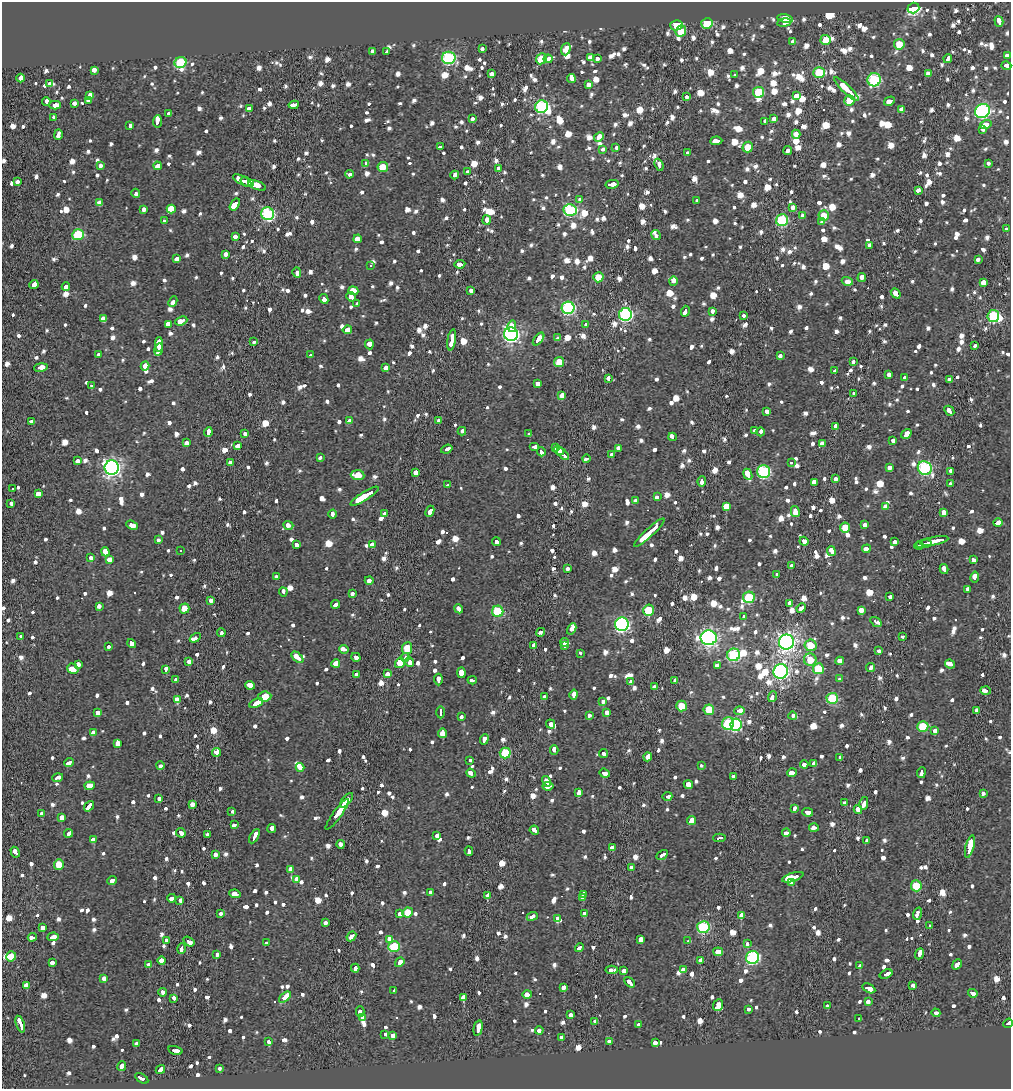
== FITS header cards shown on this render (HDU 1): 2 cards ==
NAXIS1  =                 1009
NAXIS2  =                 1087

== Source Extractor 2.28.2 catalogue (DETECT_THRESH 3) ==
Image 1009 x 1087 px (HDU 1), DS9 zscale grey, 1 PNG px = 1 image px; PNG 1013 x 1091 px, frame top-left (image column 1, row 1087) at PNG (2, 2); each listed source drawn as its Kron ellipse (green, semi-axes under 4 px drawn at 4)
Background 0.00283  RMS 0.012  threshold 0.035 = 3 sigma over >= 5 px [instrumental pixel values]
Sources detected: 1657; of the 1657, the 500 brightest by FLUX_AUTO listed and drawn (1157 fainter detections omitted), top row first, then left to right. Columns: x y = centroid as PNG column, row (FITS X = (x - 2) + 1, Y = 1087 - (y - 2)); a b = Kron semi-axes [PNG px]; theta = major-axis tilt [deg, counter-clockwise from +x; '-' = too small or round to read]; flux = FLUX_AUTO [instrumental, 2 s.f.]
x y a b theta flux
913 8 6 5 - 130
785 19 8 4 -12 16
999 21 5 3 - 23
784 23 7 4 9 21
707 24 6 5 - 33
676 25 6 5 - 14
681 31 6 5 - 18
826 40 5 5 - 14
793 42 4 3 - 19
899 44 5 5 - 16
482 49 3 3 - 17
566 49 6 4 70 59
373 52 4 3 - 16
387 52 4 3 - 14
1007 56 4 3 - 18
449 58 7 6 - 120
591 58 4 4 - 99
597 58 4 3 - 27
541 59 6 5 - 20
548 59 4 3 - 19
948 59 4 3 - 36
180 62 6 5 - 73
1006 66 5 4 - 17
94 70 4 3 - 40
819 73 6 5 - 42
491 74 3 3 - 37
929 74 4 3 - 28
734 75 3 3 - 14
21 78 4 3 - 68
571 79 4 3 - 110
874 80 6 6 - 91
50 84 4 3 - 83
588 84 4 3 - 23
846 89 16 3 -44 94
759 92 6 5 - 28
89 95 4 3 - 17
796 96 4 3 - 33
686 97 3 3 - 15
850 100 5 5 - 17
88 101 4 3 - 57
889 101 6 3 31 47
46 102 4 3 - 17
74 103 3 3 - 15
55 105 6 3 0 62
294 105 5 3 - 30
542 107 6 6 - 120
249 108 4 3 - 71
902 110 4 4 - 50
982 111 7 7 - 180
169 113 3 3 - 27
54 117 3 3 - 14
472 119 3 3 - 26
774 119 3 3 - 52
157 121 6 3 86 25
765 121 3 3 - 47
986 125 5 4 - 31
130 126 4 3 - 15
983 129 3 3 - 16
58 134 5 3 - 28
796 134 4 3 - 18
599 137 5 3 - 25
716 141 6 3 4 56
440 147 4 3 - 14
616 147 3 3 - 15
748 147 5 5 - 15
603 149 4 3 - 14
788 150 4 3 - 18
687 153 3 3 - 48
988 163 3 3 - 27
366 164 4 3 - 16
659 165 6 3 -66 24
100 166 3 3 - 22
158 166 4 3 - 51
383 167 5 5 - 14
499 169 4 3 - 59
467 172 4 3 - 17
349 174 4 3 - 17
455 175 4 3 - 25
242 180 10 3 -28 100
17 181 4 3 - 16
247 182 7 3 -22 120
612 184 6 3 11 29
257 185 9 4 -21 51
918 190 3 3 - 35
136 193 4 3 - 15
580 199 4 3 - 14
696 201 3 3 - 21
100 203 4 4 - 22
235 205 6 3 55 150
793 207 3 3 - 22
144 209 4 3 - 25
171 209 5 4 - 150
570 210 6 6 - 120
268 214 6 6 - 120
803 215 3 3 - 14
824 216 5 5 - 15
486 220 4 3 - 21
782 220 6 6 - 88
165 221 3 3 - 14
822 222 4 3 - 27
1006 229 4 3 - 22
78 235 6 5 - 56
656 235 5 3 - 19
235 236 4 3 - 21
358 239 4 3 - 140
869 245 3 3 - 33
226 254 3 3 - 28
177 259 4 3 - 21
978 260 4 3 - 16
460 264 5 3 - 31
371 265 3 3 - 19
297 272 5 3 - 21
598 277 5 5 - 16
862 278 4 3 - 21
673 281 5 4 - 16
847 281 5 4 - 19
983 282 3 3 - 210
34 284 5 3 - 88
66 287 4 3 - 18
471 290 3 3 - 18
353 291 5 3 - 110
896 293 5 3 - 46
351 297 5 4 - 25
324 299 5 3 - 49
173 302 5 3 - 20
357 304 3 3 - 21
568 308 6 6 - 130
685 311 5 3 - 36
712 311 4 3 - 27
625 314 6 6 - 150
743 315 3 3 - 81
993 316 6 6 - 83
103 319 4 4 - 94
181 321 6 3 23 52
168 324 4 3 - 89
586 324 4 3 - 17
512 326 6 4 75 37
347 330 5 4 - 79
511 334 7 6 - 280
558 338 4 3 - 19
538 339 7 3 50 56
452 340 11 3 79 60
254 342 3 3 - 14
369 344 5 3 - 39
159 345 7 3 89 210
975 346 3 3 - 16
159 350 6 4 79 150
99 355 4 3 - 17
310 355 3 3 - 14
780 356 3 3 - 25
854 361 4 3 - 14
559 362 5 5 - 15
145 366 4 4 - 36
41 367 7 3 11 33
386 368 4 3 - 48
835 371 3 3 - 21
889 375 4 3 - 18
905 378 4 3 - 19
608 379 4 3 - 17
949 379 4 4 - 14
538 384 3 3 - 30
91 385 3 3 - 16
854 394 3 3 - 20
562 395 4 3 - 29
766 411 3 3 - 57
949 411 5 3 - 19
439 420 3 3 - 14
31 421 3 3 - 15
349 421 3 3 - 44
836 426 4 3 - 47
755 430 4 3 - 20
462 431 4 3 - 19
208 432 4 3 - 45
761 432 4 3 - 15
245 434 3 3 - 15
529 434 3 3 - 19
906 434 5 3 - 74
672 437 4 3 - 45
893 440 4 3 - 44
187 443 4 3 - 17
823 443 4 3 - 77
238 445 4 3 - 58
535 447 5 3 - 29
556 448 4 3 - 24
618 448 4 3 - 15
447 449 6 3 19 24
559 451 5 3 - 39
541 452 4 3 - 31
563 454 7 3 -45 57
611 454 4 3 - 21
320 458 3 3 - 17
586 458 4 3 - 14
77 461 3 3 - 62
230 463 3 3 - 42
791 463 3 3 - 23
112 467 7 7 - 330
890 467 4 4 - 14
925 468 7 6 - 120
951 471 4 3 - 26
415 472 4 3 - 77
764 472 6 6 - 100
748 474 6 3 -67 110
358 475 7 5 -4 14
835 479 4 3 - 17
702 481 5 3 - 27
815 482 3 3 - 92
950 484 4 3 - 14
448 485 4 3 - 33
12 489 3 3 - 51
38 493 3 3 - 150
364 496 16 3 32 360
658 496 3 3 - 51
635 501 3 3 - 14
11 503 4 3 - 23
726 507 4 3 - 720
886 507 4 4 - 80
430 511 5 3 - 29
795 512 5 3 - 70
944 512 4 4 - 29
385 513 3 3 - 60
332 514 4 3 - 16
998 523 4 3 - 30
132 525 6 3 -23 32
288 525 5 3 - 19
864 525 4 3 - 15
845 527 5 5 - 15
649 533 20 3 42 110
158 540 3 3 - 19
804 541 4 3 - 59
934 541 14 3 11 82
496 542 4 3 - 17
894 542 4 3 - 21
296 544 4 3 - 23
924 544 8 3 8 66
372 545 4 3 - 70
919 545 4 3 - 34
866 549 4 3 - 54
181 551 3 3 - 15
831 551 5 3 - 48
105 552 4 3 - 37
91 558 3 3 - 15
109 559 4 3 - 49
973 560 4 3 - 19
792 566 4 3 - 17
567 568 3 3 - 14
944 569 5 3 - 17
777 574 3 3 - 23
277 576 4 3 - 19
975 577 5 4 - 34
369 580 4 3 - 17
968 590 4 3 - 25
283 592 4 3 - 14
353 594 3 3 - 16
749 597 6 5 - 46
890 597 4 3 - 18
211 600 4 3 - 14
789 603 4 3 - 31
336 604 4 3 - 16
99 606 4 3 - 25
184 608 5 5 - 16
801 608 5 3 - 20
459 609 4 3 - 24
648 610 6 5 - 29
861 610 4 4 - 30
498 611 6 5 - 51
744 616 4 3 - 31
876 622 6 3 -33 78
622 624 7 7 - 200
572 629 6 3 61 20
221 632 4 3 - 23
541 632 4 3 - 17
903 636 3 3 - 24
21 637 3 3 - 31
195 638 6 3 34 17
709 638 8 7 - 330
564 642 4 3 - 21
786 642 7 7 - 470
132 644 5 4 - 29
534 645 3 3 - 59
810 645 6 6 - 20
564 646 3 3 - 14
108 647 3 3 - 14
407 648 6 5 - 20
344 649 5 3 - 49
879 651 3 3 - 28
580 653 3 3 - 20
734 655 6 6 - 92
297 657 7 3 -42 34
356 657 5 3 - 24
405 658 4 3 - 14
810 660 6 6 - 14
189 661 3 3 - 30
840 661 4 3 - 32
410 662 4 3 - 25
336 663 4 3 - 55
400 663 5 5 - 15
950 664 5 3 - 19
78 665 3 3 - 82
717 666 3 3 - 81
871 667 5 3 - 14
73 669 6 5 - 59
818 669 5 5 - 29
166 670 4 3 - 25
781 671 7 7 - 260
461 673 5 4 - 47
356 674 4 3 - 19
387 674 3 3 - 79
840 678 3 3 - 17
176 680 3 3 - 18
438 680 6 3 -88 23
472 680 4 3 - 14
675 680 4 3 - 14
631 681 4 3 - 41
250 685 5 4 - 43
654 687 4 3 - 21
985 691 5 3 - 27
574 695 5 3 - 26
264 697 7 5 7 20
544 697 4 3 - 34
772 697 5 3 - 22
832 698 6 5 - 47
177 700 4 4 - 110
603 701 3 3 - 15
256 703 7 3 27 83
681 706 5 5 - 16
709 710 5 5 - 25
976 710 3 3 - 22
739 711 5 3 - 32
97 712 4 3 - 22
440 712 6 3 90 25
607 712 4 4 - 21
589 715 3 3 - 15
793 716 4 4 - 15
461 717 3 3 - 15
728 723 6 6 - 60
551 724 5 3 - 27
736 725 6 6 - 85
923 726 6 5 - 25
935 731 3 3 - 38
93 732 3 3 - 71
442 733 5 3 - 77
484 739 5 3 - 21
118 743 4 3 - 43
554 750 5 4 - 30
216 752 4 4 - 20
505 753 5 5 - 37
603 753 4 3 - 14
648 757 4 3 - 53
840 758 4 3 - 41
470 760 3 3 - 27
69 762 5 3 - 46
804 764 4 3 - 25
814 764 4 3 - 62
701 765 3 3 - 15
160 766 4 3 - 24
300 767 4 4 - 21
471 773 5 3 - 21
604 773 5 3 - 24
792 773 5 3 - 76
921 773 5 3 - 21
58 777 5 3 - 21
733 777 4 3 - 24
546 781 5 3 - 20
688 784 4 3 - 93
90 786 5 3 - 43
548 786 5 3 - 34
579 793 4 4 - 38
983 793 3 3 - 18
667 796 5 3 - 22
159 798 3 3 - 19
347 800 9 3 50 41
844 803 4 3 - 32
864 803 6 3 78 25
192 804 3 3 - 42
89 806 5 3 - 50
794 809 4 3 - 15
858 810 4 3 - 32
232 811 4 3 - 22
808 812 5 3 - 27
42 814 3 3 - 20
337 814 19 3 54 97
62 818 4 3 - 120
692 820 4 3 - 63
234 825 4 3 - 15
814 828 5 3 - 16
272 829 4 3 - 25
534 830 5 3 - 20
69 833 4 3 - 49
181 833 5 3 - 25
786 833 4 3 - 16
207 834 3 3 - 67
254 836 8 3 60 38
437 836 4 3 - 60
720 838 6 3 4 43
93 840 4 4 - 86
867 840 3 3 - 21
340 844 4 3 - 17
970 846 11 3 75 190
612 847 3 3 - 21
469 851 5 3 - 17
15 852 5 3 - 24
215 854 4 3 - 43
662 855 6 3 30 69
59 865 5 5 - 17
632 868 4 3 - 17
291 869 4 3 - 48
793 877 11 3 18 540
296 879 4 3 - 47
112 880 5 3 - 18
792 882 3 3 - 21
916 886 5 5 - 21
430 892 3 3 - 17
235 894 6 3 -8 46
584 894 4 3 - 15
488 895 4 3 - 39
172 898 4 3 - 45
583 898 3 3 - 21
180 900 3 3 - 28
408 912 5 5 - 15
221 913 3 3 - 15
399 913 4 3 - 42
585 914 4 3 - 25
917 914 6 3 71 15
532 916 5 3 - 16
742 916 4 3 - 170
558 919 4 3 - 340
326 922 3 3 - 31
930 925 3 3 - 14
703 927 6 6 - 94
43 928 3 3 - 63
351 936 5 3 - 19
32 937 4 3 - 18
53 937 6 3 5 46
390 939 3 3 - 220
641 939 4 3 - 40
166 940 3 3 - 28
189 941 6 3 -35 30
688 941 4 3 - 32
266 943 3 3 - 28
747 943 3 3 - 17
394 946 6 5 - 40
579 948 5 3 - 15
182 949 5 3 - 18
718 952 5 3 - 130
217 954 4 3 - 22
920 954 6 3 67 77
11 956 5 5 - 14
753 958 6 6 - 130
162 960 4 3 - 33
701 960 3 3 - 61
400 962 5 3 - 26
52 963 3 3 - 41
957 964 5 3 - 18
149 965 3 3 - 50
860 966 3 3 - 15
355 968 4 3 - 33
684 969 4 3 - 29
612 970 6 3 3 40
624 971 4 3 - 18
886 974 7 3 20 37
104 978 4 3 - 16
630 982 6 3 -47 26
26 985 4 3 - 47
913 986 3 3 - 26
563 987 4 3 - 43
869 988 7 4 -29 50
394 991 4 3 - 14
163 992 4 3 - 16
973 993 5 3 - 22
527 994 5 4 - 40
285 997 7 4 41 26
174 998 4 3 - 14
464 998 4 3 - 160
868 1001 4 3 - 30
718 1005 6 5 - 130
827 1006 3 3 - 17
748 1009 3 3 - 21
360 1011 5 3 - 23
936 1013 4 3 - 28
571 1015 4 3 - 28
363 1018 4 3 - 50
859 1019 4 3 - 14
595 1022 3 3 - 15
1008 1023 5 3 - 44
20 1024 8 3 -72 91
639 1025 4 3 - 24
478 1028 8 3 77 59
539 1030 4 3 - 23
385 1034 4 3 - 57
393 1035 3 3 - 130
562 1038 3 3 - 22
268 1041 3 3 - 22
609 1041 3 3 - 14
137 1043 3 3 - 27
655 1043 4 3 - 18
175 1050 7 3 -17 24
122 1066 5 3 - 73
219 1068 3 3 - 15
160 1069 5 3 - 48
142 1078 7 3 -32 35
At the frame edge (FLAGS 8, measured only in part): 1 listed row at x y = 1008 1023
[1157 fainter detections neither listed nor drawn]